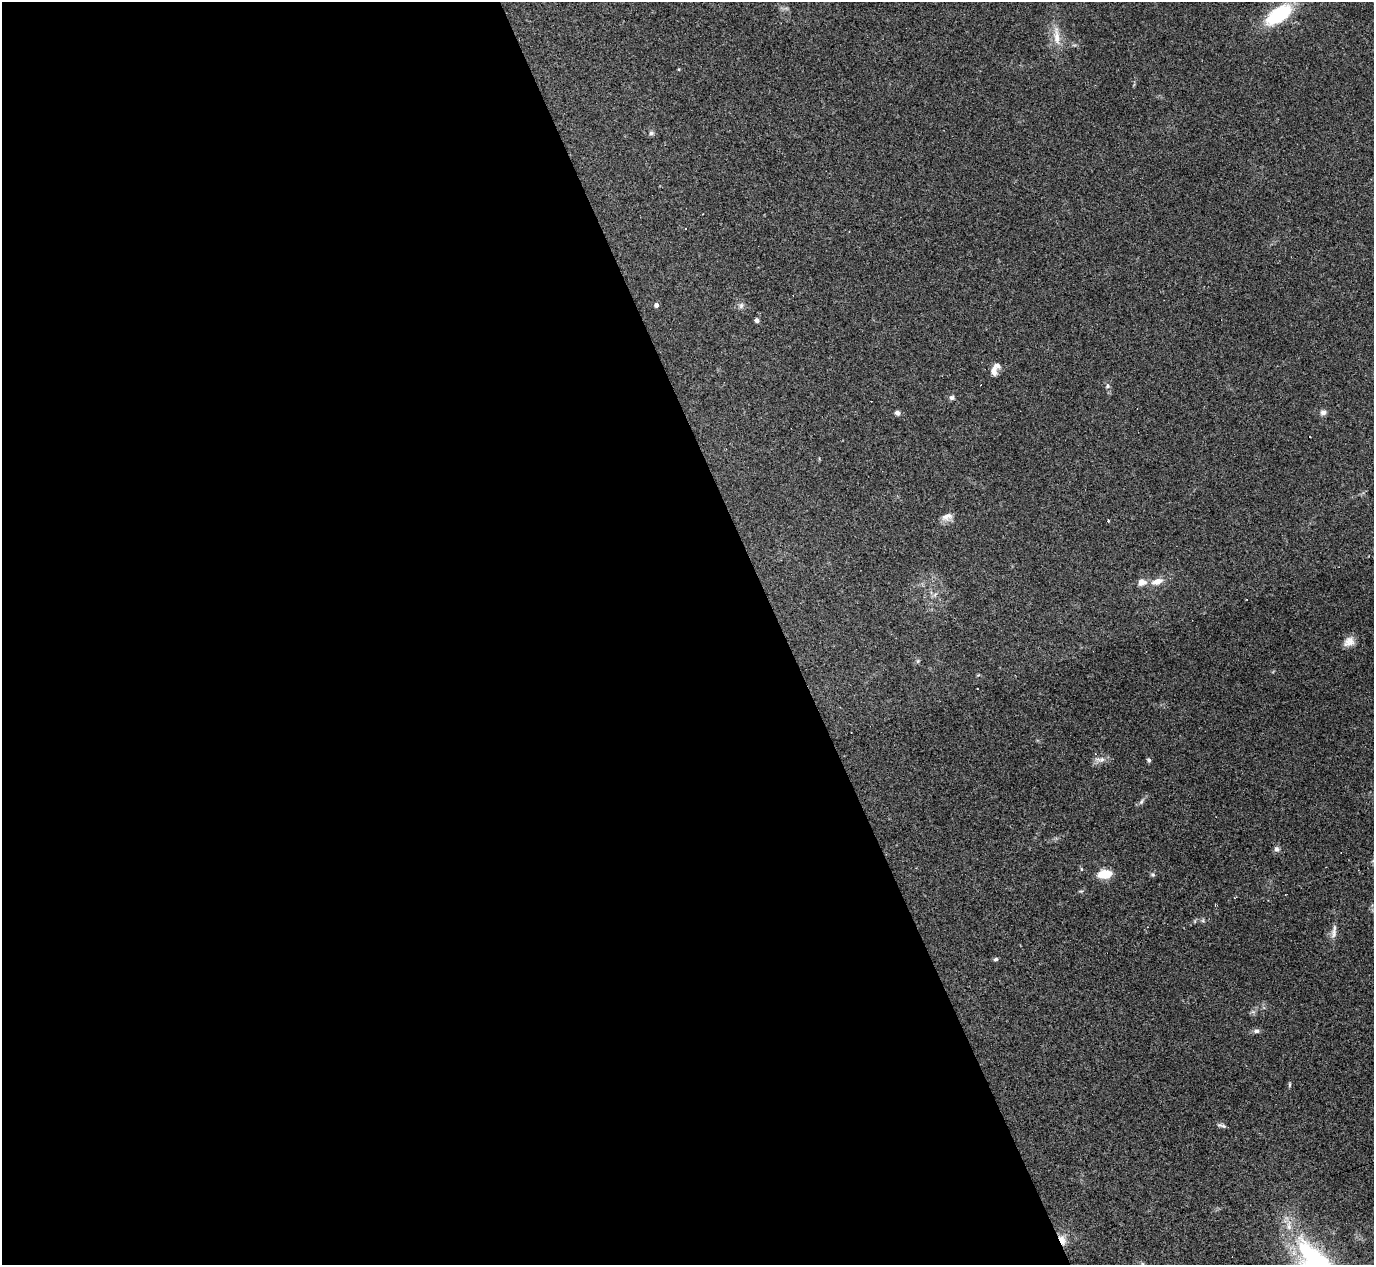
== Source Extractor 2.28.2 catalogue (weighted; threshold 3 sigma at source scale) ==
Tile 9 of 4 x 4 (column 1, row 3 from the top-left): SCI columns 1-1372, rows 1538-2800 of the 5488 x 5473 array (HDU 1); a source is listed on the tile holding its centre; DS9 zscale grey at full resolution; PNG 1376 x 1267 px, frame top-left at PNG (2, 2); no overlay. Shown black and unused: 57% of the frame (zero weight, under 3 of 4 exposures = <1% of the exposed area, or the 3 px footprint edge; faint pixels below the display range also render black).
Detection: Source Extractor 2.28.2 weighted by HDU 2 'WHT'; one run over the whole footprint, this tile lists its part. Background 0.16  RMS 0.0052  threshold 0.0233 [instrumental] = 3 sigma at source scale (4.5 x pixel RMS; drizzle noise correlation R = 1.50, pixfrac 1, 0.05/0.05 arcsec/px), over >= 5 px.
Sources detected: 33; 2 cosmic-ray / hot-pixel residue — not listed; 2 inside a brighter listed object's ellipse — not listed separately; the other 29 listed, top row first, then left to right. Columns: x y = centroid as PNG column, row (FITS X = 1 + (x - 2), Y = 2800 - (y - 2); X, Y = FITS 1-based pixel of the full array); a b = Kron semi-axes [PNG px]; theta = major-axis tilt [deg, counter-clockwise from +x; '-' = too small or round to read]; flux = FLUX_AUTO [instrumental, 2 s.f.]
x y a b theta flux
1279 14 25 12 35 36
1057 37 27 8 -87 6.5
651 133 6 6 - 1.1
686 228 3 2 - 0.45
656 305 4 4 - 2.1
741 306 9 5 64 1.3
757 320 4 4 - 2
994 371 11 8 -80 2.7
1107 386 7 5 70 1.2
951 397 6 6 - 1.3
1323 412 8 6 14 1.7
897 413 6 5 - 1.7
947 517 15 8 15 3.4
1142 582 12 9 4 3.2
1157 582 14 8 19 4.5
1349 642 15 11 35 3.9
918 661 6 4 71 0.68
1100 759 16 7 -3 2.7
1149 760 5 5 - 0.88
1141 802 9 4 55 1.2
1276 849 7 6 - 1.5
1105 874 12 8 6 11
1153 875 6 6 - 0.88
1334 933 15 7 83 2.8
996 959 6 4 15 0.9
1256 1031 8 5 1 1.4
1290 1084 7 3 90 0.61
1221 1125 13 4 -13 1.2
1062 1240 13 7 -66 4.4
Overlapping masked pixels (flux is a lower limit): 1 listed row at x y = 1062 1240